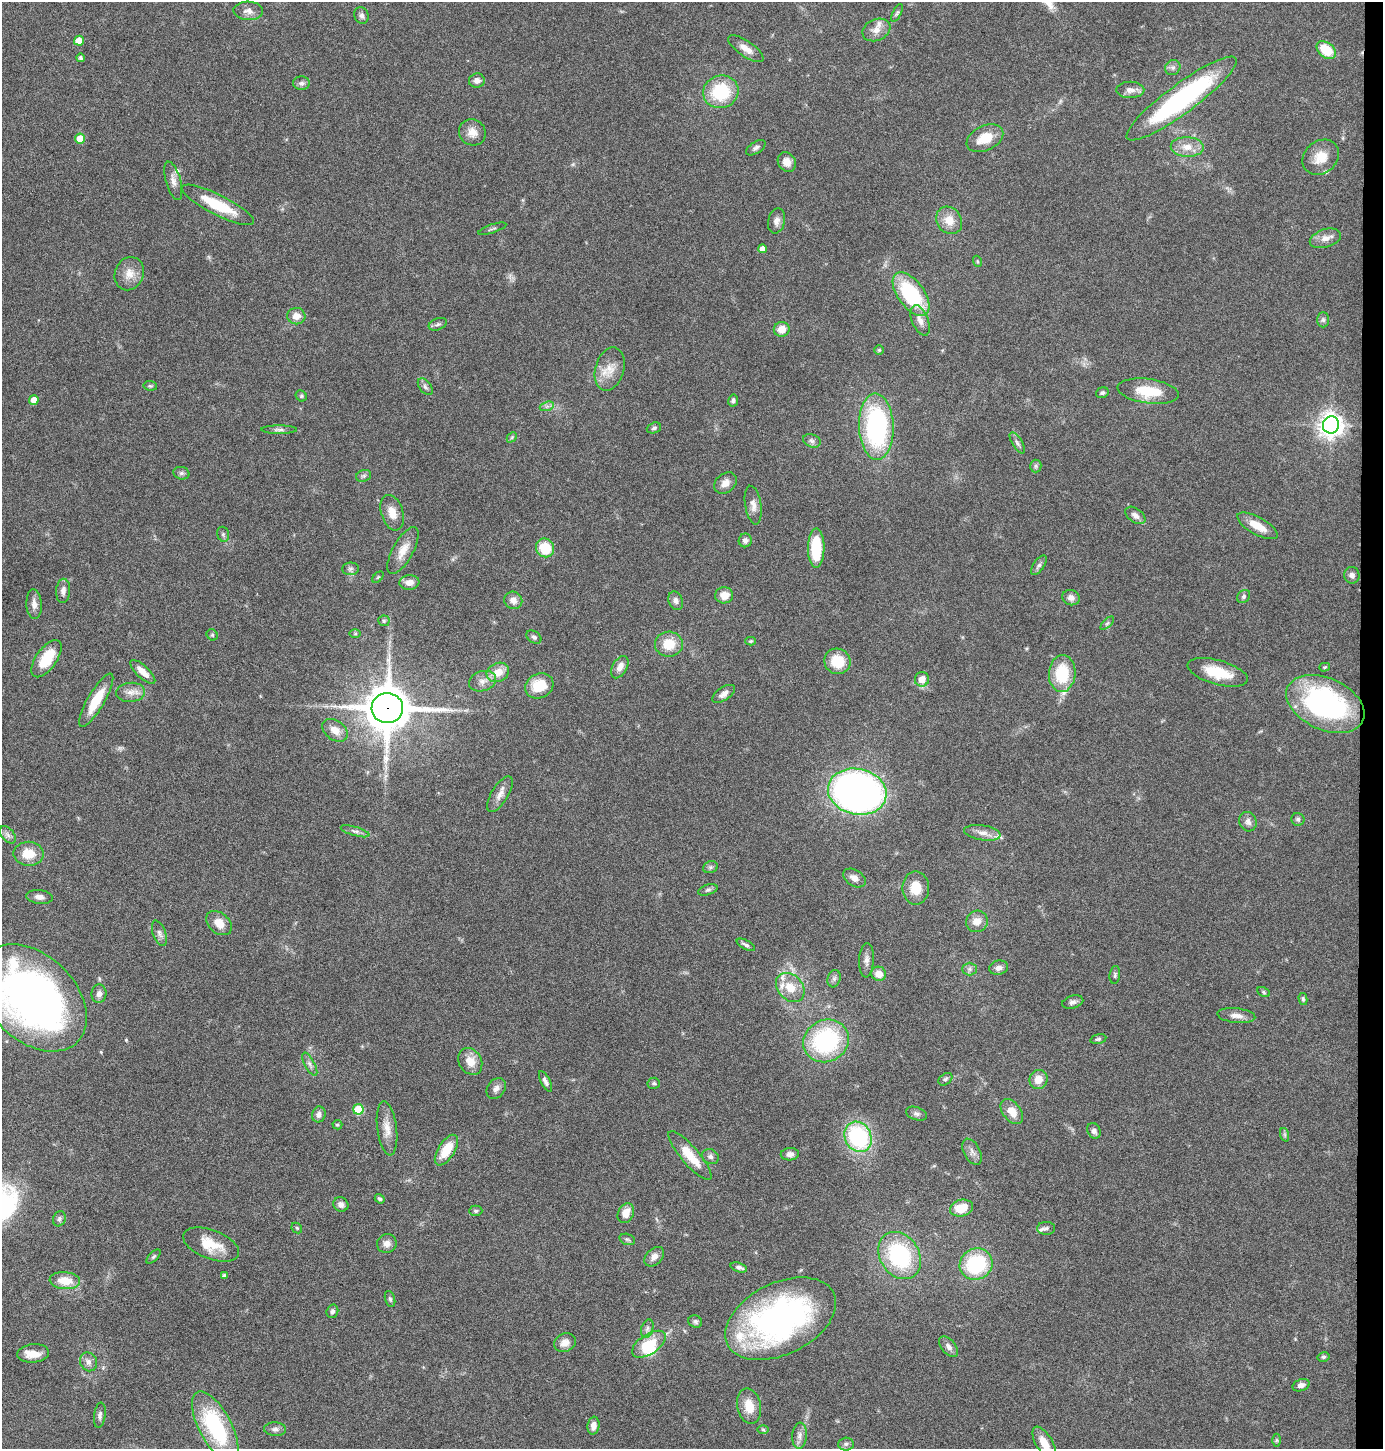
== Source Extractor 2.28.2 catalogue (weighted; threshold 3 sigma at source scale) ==
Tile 6 of 3 x 3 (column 3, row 2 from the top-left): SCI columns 2889-4269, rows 1448-2894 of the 4372 x 4345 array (HDU 1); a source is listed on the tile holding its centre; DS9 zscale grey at full resolution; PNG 1385 x 1451 px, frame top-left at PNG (2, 2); each listed source drawn as its Kron ellipse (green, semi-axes under 4 px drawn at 4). Shown black and unused: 2% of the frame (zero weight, under 4 of 8 exposures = <1% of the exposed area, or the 3 px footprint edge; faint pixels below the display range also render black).
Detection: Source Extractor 2.28.2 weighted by HDU 2 'WHT'; one run over the whole footprint, this tile lists its part. Background 0.0423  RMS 0.0035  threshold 0.0143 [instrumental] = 3 sigma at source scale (4.09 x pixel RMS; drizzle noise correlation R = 1.36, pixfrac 0.8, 0.05/0.05 arcsec/px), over >= 5 px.
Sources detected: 201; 1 inside a brighter object's white glare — neither listed nor drawn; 5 inside a brighter listed object's ellipse — not listed separately; the other 195 listed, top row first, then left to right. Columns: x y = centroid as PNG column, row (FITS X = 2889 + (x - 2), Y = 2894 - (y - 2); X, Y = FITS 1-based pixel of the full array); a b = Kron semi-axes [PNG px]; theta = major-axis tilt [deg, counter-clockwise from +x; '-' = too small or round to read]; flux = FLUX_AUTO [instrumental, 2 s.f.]
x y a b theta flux
248 11 15 9 -2 2.2
897 13 10 4 64 0.66
361 15 8 7 - 1.1
876 30 14 10 22 2.7
79 41 5 5 - 5.2
746 49 21 7 -34 3
1326 50 11 7 -40 9.8
80 58 4 4 - 0.6
1173 67 8 7 - 1.1
477 81 8 7 - 1.7
301 83 8 7 - 1
1130 90 14 8 0 2.1
721 92 18 16 19 18
1182 99 67 14 37 57
472 132 14 12 -38 3.2
985 138 19 12 25 6.8
80 139 5 5 - 6.7
1187 147 16 10 -2 4.1
756 148 11 6 32 1
1321 157 20 16 39 5.8
787 162 10 8 -58 2.6
173 181 20 7 -74 2.2
218 205 40 10 -27 14
949 220 14 12 -53 4.5
776 221 13 8 77 1.8
492 229 15 2 18 0.45
1325 238 16 9 17 2.5
762 249 4 4 - 2.1
977 261 6 3 -71 0.36
129 274 17 14 67 4.1
911 294 25 13 -54 27
296 316 9 8 - 2.9
920 320 16 8 -68 2.4
1323 320 7 6 - 0.79
438 324 9 5 22 0.86
782 329 8 7 - 3.9
879 350 5 5 - 0.45
610 369 22 14 74 5.3
150 386 7 5 -7 0.47
425 387 10 5 -52 0.94
1148 391 31 12 -8 11
1102 393 6 5 - 0.66
301 396 6 5 - 0.5
34 400 5 5 - 3.6
733 400 6 5 - 0.83
547 406 7 4 19 0.75
1331 425 8 8 - 280
876 427 33 17 -88 52
654 428 7 5 20 0.68
279 430 18 4 0 1.1
512 437 6 4 46 0.48
812 441 9 6 -20 1
1017 443 12 5 -59 1.1
1036 466 6 6 - 0.65
181 473 8 6 -14 0.87
364 476 8 5 21 0.77
725 483 12 9 40 2.5
753 505 19 8 -81 2.4
392 513 18 11 -72 4.1
1135 515 11 7 -36 1.8
1257 526 22 8 -29 5.4
223 534 8 5 -75 0.72
745 540 7 6 - 1.3
545 548 9 9 - 9.7
816 548 19 8 89 14
403 550 26 10 61 4.4
1039 565 11 5 55 0.96
350 569 8 6 1 0.89
1352 575 8 7 - 1.2
378 577 7 4 45 0.46
409 582 10 7 7 2.4
63 591 12 7 86 1.8
724 595 9 8 - 3.6
1244 596 7 6 - 0.84
1071 598 9 7 -18 1.7
513 600 9 8 - 2.2
676 601 9 7 -68 1.3
34 604 15 7 -86 2
384 621 5 5 - 0.51
1107 623 8 3 45 0.52
355 634 6 4 0 0.44
212 635 6 5 - 0.53
534 637 8 5 -35 0.82
751 641 5 4 - 0.37
669 644 14 12 2 7.1
46 659 21 10 55 10
837 661 13 12 - 8.3
620 667 12 7 60 2.4
1325 667 5 4 - 0.44
143 672 16 6 -43 3.3
498 672 11 9 25 4.4
1218 672 31 12 -16 10
1062 673 18 13 87 14
922 679 7 7 - 2.9
483 681 14 10 16 2.6
539 686 15 12 27 8.4
131 692 14 9 5 2.7
724 694 13 6 34 1.8
96 700 30 8 59 9
1325 704 41 26 -24 60
387 708 16 15 - 1200
335 730 14 9 -33 3.4
857 792 29 23 -12 170
500 794 20 8 58 2.6
1298 819 7 6 - 0.79
1248 822 10 8 -65 1.7
355 831 15 4 -16 1.2
982 833 18 7 -9 2.5
8 835 10 6 -49 1.2
29 854 15 12 -2 6.5
710 867 7 5 20 0.71
854 878 12 8 -32 2.2
916 888 17 13 -90 5.9
708 890 10 5 18 0.83
39 897 13 7 -7 1.7
977 921 11 10 - 3.3
219 923 14 10 -39 4.1
159 933 13 6 -70 1.4
746 945 10 4 -28 0.95
866 960 17 7 87 1.8
999 968 9 7 11 1.6
970 969 7 6 - 0.93
879 974 7 7 - 3.5
1115 975 9 5 83 0.72
834 979 9 6 74 1
790 987 16 12 -47 6.4
1264 992 6 4 -29 0.47
99 994 9 7 83 1.7
33 998 63 43 -44 180
1303 999 6 4 -75 0.63
1073 1002 11 6 16 1.2
1236 1015 19 7 -5 2.5
1098 1039 8 4 13 0.62
826 1041 23 21 28 39
470 1061 14 11 -58 4.4
310 1064 13 5 -62 1.3
945 1079 8 5 39 0.7
1038 1079 10 9 - 3.6
545 1081 11 5 -64 1.3
654 1083 6 5 - 0.59
496 1088 11 8 53 1.6
358 1109 5 5 - 13
1012 1111 14 9 -51 4.3
319 1114 8 6 72 1.4
916 1114 11 6 -18 1
337 1125 5 4 - 0.42
387 1128 27 10 -82 4
1094 1131 8 6 -62 1.2
1285 1135 7 4 -72 0.59
858 1137 16 13 -61 37
446 1150 17 8 58 7.8
972 1152 14 8 -62 1.7
790 1154 9 6 3 1.6
690 1156 31 9 -49 8
710 1157 9 7 -29 1.2
380 1199 5 3 - 0.59
341 1204 8 7 - 1.7
961 1208 12 8 15 6.3
476 1211 7 5 2 0.58
626 1213 10 7 64 3.5
59 1219 8 6 66 0.84
297 1228 6 4 -47 0.46
1046 1228 9 6 -1 1.1
627 1239 8 5 -17 0.71
387 1244 10 9 - 1.9
211 1245 29 14 -21 8.3
900 1256 25 19 -57 32
153 1257 9 4 45 0.54
654 1257 11 8 45 2.2
976 1264 17 15 28 24
739 1267 8 4 -18 1.1
224 1275 4 3 - 0.79
65 1281 15 8 -5 6.1
390 1299 8 5 -74 0.66
332 1311 7 5 72 0.91
781 1319 59 35 26 93
695 1322 7 6 - 0.75
647 1329 9 6 72 1
565 1343 11 9 22 2.6
649 1344 19 10 34 11
949 1347 12 7 -49 1.6
33 1353 16 9 6 4
1323 1357 6 4 14 0.57
88 1362 10 8 -61 1.7
1301 1385 9 5 19 1.4
749 1406 18 11 -78 5.4
100 1415 13 5 83 1.1
593 1426 9 6 81 2
215 1427 39 16 -62 31
275 1429 11 7 -2 1.3
763 1429 6 4 -1 0.42
800 1436 13 7 85 1.8
1277 1440 6 4 90 0.45
1044 1443 18 8 -59 4.7
846 1444 7 6 - 0.94
Overlapping masked pixels (flux is a lower limit): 1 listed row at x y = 387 708
Isophote crosses this tile's border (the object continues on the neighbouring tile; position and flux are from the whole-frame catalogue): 2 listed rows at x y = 33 998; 1044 1443